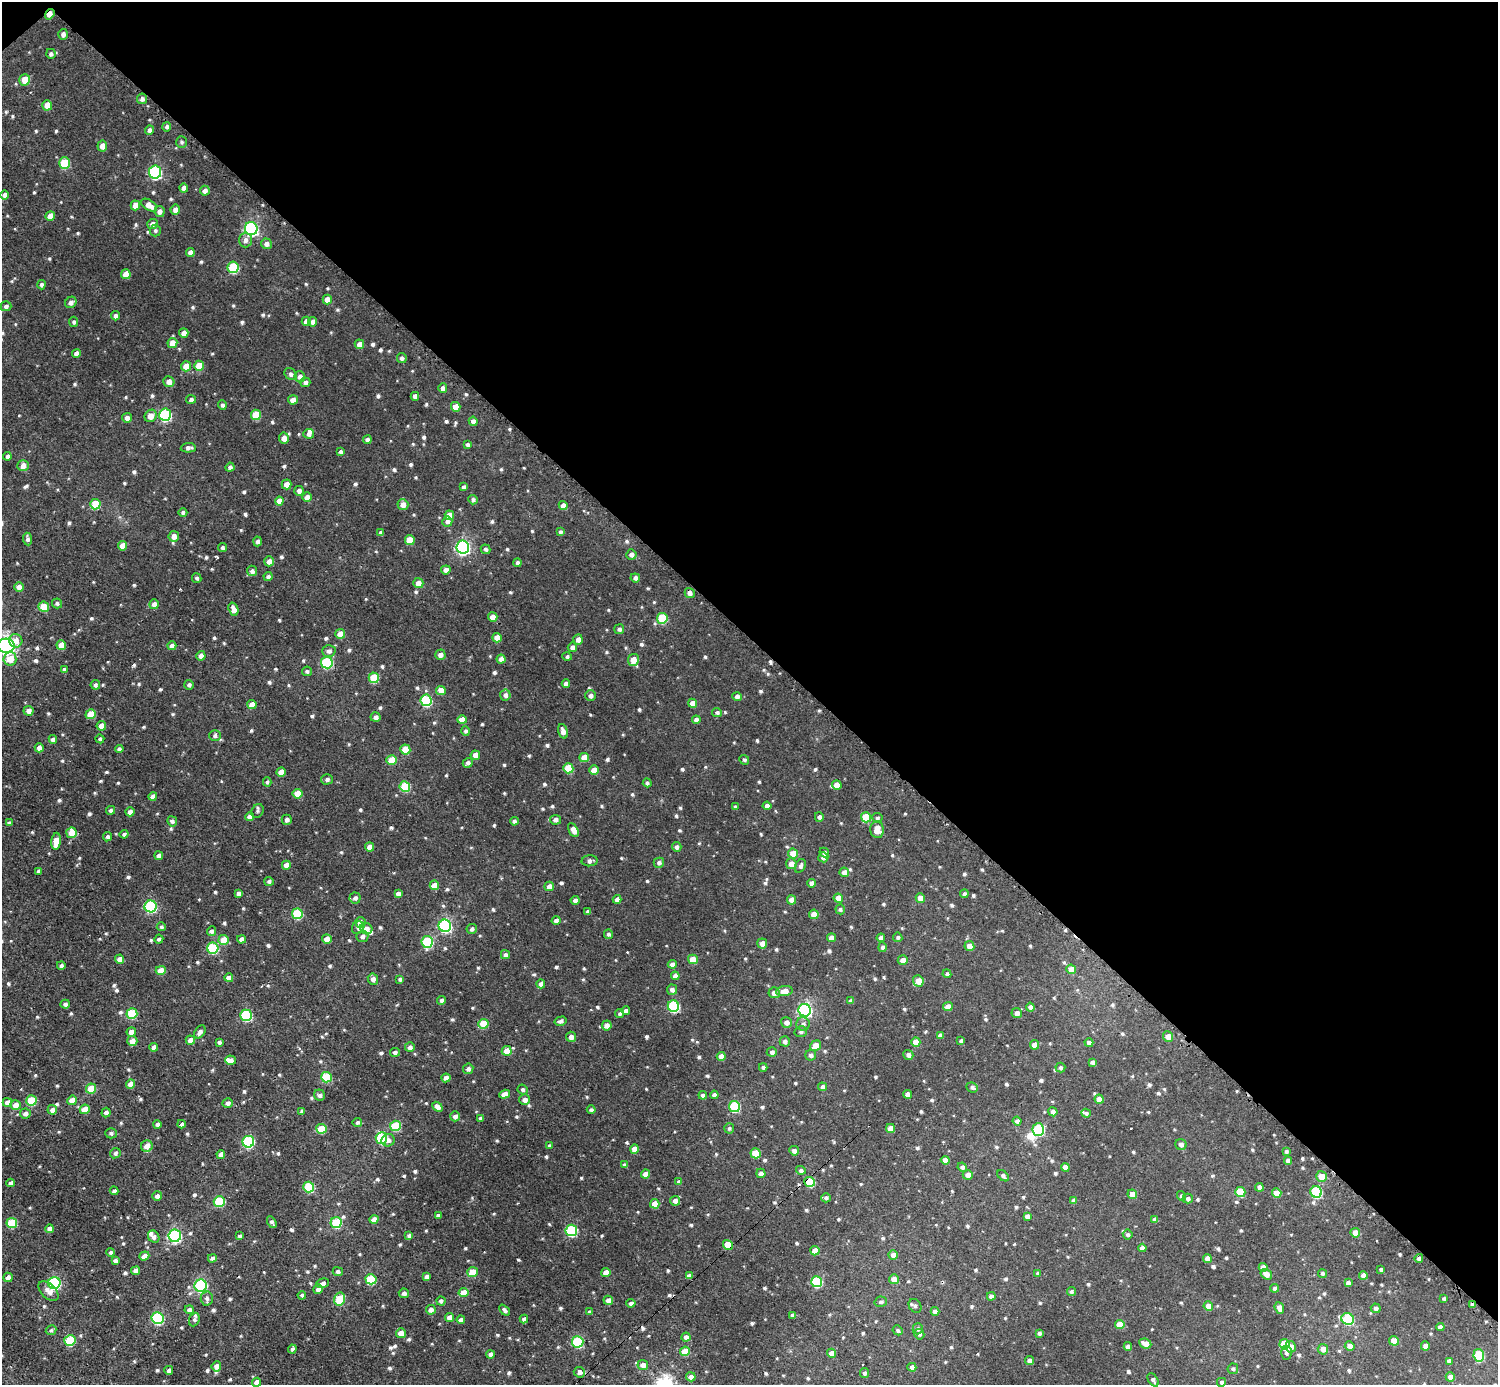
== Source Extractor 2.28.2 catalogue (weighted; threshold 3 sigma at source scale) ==
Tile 3 of 4 x 4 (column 3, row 1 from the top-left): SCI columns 3042-4537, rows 4310-5692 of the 6075 x 6074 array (HDU 1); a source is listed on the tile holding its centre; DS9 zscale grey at full resolution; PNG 1500 x 1387 px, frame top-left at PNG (2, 2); each listed source drawn as its Kron ellipse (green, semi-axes under 4 px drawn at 4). Shown black and unused: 46% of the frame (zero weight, under 2 of 3 exposures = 1% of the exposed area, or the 3 px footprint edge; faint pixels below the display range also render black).
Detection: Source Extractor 2.28.2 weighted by HDU 2 'WHT'; one run over the whole footprint, this tile lists its part. Background 0.00967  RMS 0.004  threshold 0.0178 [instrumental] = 3 sigma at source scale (4.5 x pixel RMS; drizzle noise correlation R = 1.50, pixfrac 1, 0.05/0.05 arcsec/px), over >= 5 px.
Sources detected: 895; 1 inside a brighter object's white glare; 6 cosmic-ray / hot-pixel residue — neither listed nor drawn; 8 inside a brighter listed object's ellipse — not listed separately; of the other 880, all 500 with FLUX_AUTO >= 0.786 (the completeness limit of this list) listed and drawn (380 fainter detections not listed), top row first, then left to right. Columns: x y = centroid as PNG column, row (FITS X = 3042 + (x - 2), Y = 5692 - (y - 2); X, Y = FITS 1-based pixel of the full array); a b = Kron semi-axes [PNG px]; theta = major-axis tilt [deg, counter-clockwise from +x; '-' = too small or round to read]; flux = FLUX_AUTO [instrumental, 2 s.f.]
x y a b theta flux
50 14 5 4 - 3.4
63 34 5 4 - 1.6
51 54 5 4 - 1
25 80 6 5 - 5.8
142 99 5 5 - 1.4
47 105 5 5 - 4.7
167 127 5 4 - 0.96
149 130 5 4 - 1.2
182 142 6 5 - 0.86
102 146 5 5 - 3.1
64 163 6 5 - 15
155 172 6 6 - 58
184 188 4 4 - 1.9
205 191 5 5 - 1.5
5 195 4 4 - 1.4
135 205 5 4 - 3
149 205 9 5 -33 3.4
175 210 5 4 - 1.9
159 211 5 5 - 2
50 216 5 4 - 3.8
152 224 5 5 - 1.6
251 228 6 6 - 79
155 231 6 5 - 0.89
245 240 7 6 - 1.6
266 244 5 5 - 1.8
190 252 4 4 - 1.8
233 267 6 5 - 23
126 274 5 5 - 5.4
41 285 5 4 - 1
327 299 5 4 - 3.8
71 302 6 5 - 1.6
6 306 5 5 - 1.1
115 316 5 4 - 1.3
306 321 4 4 - 2.4
74 322 5 4 - 0.83
312 322 5 4 - 1.7
184 333 4 4 - 2.5
172 343 5 5 - 3.9
359 344 5 5 - 3.1
76 353 4 4 - 2
402 358 5 4 - 1.1
186 366 5 5 - 4.5
199 366 5 5 - 6.9
291 374 7 5 -46 1.2
300 377 5 5 - 1.6
169 382 5 5 - 2.8
305 382 5 5 - 1.2
443 388 5 4 - 1.6
415 396 4 4 - 1.8
191 399 5 4 - 1
293 400 5 4 - 2.2
222 405 5 4 - 0.85
456 407 5 4 - 4
165 415 6 6 - 44
256 415 5 5 - 10
151 416 6 5 - 3.9
127 418 5 5 - 1.7
473 421 5 4 - 1.7
309 434 5 5 - 1.4
284 438 5 5 - 3.5
367 440 4 4 - 1.3
468 444 4 4 - 0.93
188 448 7 5 3 1.3
340 452 4 4 - 0.91
7 456 4 3 - 0.95
23 466 5 5 - 2.9
230 467 4 4 - 1.3
287 484 5 5 - 3.2
464 487 4 4 - 0.96
299 491 5 5 - 1.6
307 497 5 5 - 2.7
473 500 5 4 - 1
279 501 4 4 - 3.3
95 504 5 5 - 9.7
403 505 5 5 - 2.8
563 506 4 4 - 2.3
183 512 4 4 - 0.94
449 515 5 4 - 3.2
447 521 5 5 - 1.4
560 532 4 3 - 0.84
381 533 4 4 - 1.4
174 536 5 5 - 2.8
27 539 6 4 -84 1.1
410 540 5 5 - 7.2
257 541 5 4 - 1.3
122 546 5 4 - 3.8
222 547 4 4 - 0.84
463 547 6 6 - 86
486 549 5 4 - 0.89
631 554 5 5 - 1.5
269 561 5 5 - 2.4
518 563 4 4 - 0.95
446 570 4 4 - 2.1
252 571 5 5 - 1.3
268 576 4 4 - 1.2
197 578 5 4 - 0.86
635 578 5 4 - 1.5
418 583 5 5 - 3
19 587 5 4 - 2.2
690 593 5 5 - 1.7
57 603 5 5 - 0.84
154 604 5 5 - 2.5
44 607 5 5 - 8.3
233 609 7 4 -71 2.4
493 617 5 4 - 2.6
662 618 5 5 - 16
619 629 5 5 - 1.1
340 634 5 5 - 3.8
497 638 5 4 - 4.6
578 640 5 5 - 2.3
16 641 7 6 - 3.1
61 645 5 5 - 5.4
6 646 8 7 - 150
172 646 4 4 - 1.7
572 647 4 4 - 1.4
329 651 6 6 - 1.5
440 655 5 5 - 2.1
201 656 5 4 - 2.3
567 657 5 4 - 0.8
10 659 6 6 - 7.2
501 659 4 4 - 2.1
633 660 6 5 - 5
327 663 6 6 - 36
64 669 4 4 - 0.84
307 671 5 5 - 0.81
374 678 5 5 - 12
566 684 4 4 - 1.6
95 685 5 4 - 0.92
189 685 5 5 - 1.1
441 690 5 4 - 3.8
505 695 5 5 - 1.6
590 696 5 5 - 1.6
737 697 4 4 - 1.6
426 700 6 5 - 31
692 703 4 4 - 3.4
252 704 4 4 - 3.4
29 711 5 5 - 2.1
717 713 5 4 - 0.91
91 714 5 5 - 7
376 717 5 4 - 1.6
462 720 5 4 - 3.7
696 720 4 4 - 1.5
101 726 5 4 - 4
465 731 5 4 - 0.91
563 731 7 4 -73 2.2
215 736 6 5 - 1.2
53 739 4 4 - 1.7
100 739 4 4 - 0.83
39 748 4 4 - 1.9
119 749 4 4 - 1.2
405 749 5 5 - 7.6
475 755 5 4 - 2.6
584 758 5 4 - 4.7
392 760 5 5 - 7.2
744 760 5 4 - 0.79
468 763 5 4 - 1.3
568 768 5 5 - 11
594 770 5 4 - 4.9
281 772 5 4 - 3.7
327 779 6 5 - 1.2
267 782 4 4 - 0.83
647 783 4 4 - 0.92
837 785 5 4 - 3.7
405 786 5 5 - 14
298 794 5 5 - 6.5
153 797 4 4 - 2.1
767 806 4 4 - 1.7
735 807 4 3 - 1
111 810 4 4 - 1
257 811 7 5 60 0.95
130 812 4 4 - 1.8
250 817 4 4 - 2.7
819 817 5 4 - 1.2
866 817 5 5 - 10
877 818 5 5 - 0.84
287 820 5 5 - 1.5
555 820 5 5 - 1.5
172 821 5 5 - 1
514 821 4 4 - 1.1
9 823 4 4 - 1.1
573 830 7 4 -62 2.6
877 830 8 7 - 5.5
71 833 5 5 - 5.7
124 834 4 4 - 1.1
108 837 5 4 - 0.89
56 841 8 4 84 5
370 847 4 4 - 3
677 847 5 4 - 1.3
824 852 5 4 - 1.2
793 854 5 5 - 5.9
159 856 4 4 - 1.5
823 857 5 5 - 1.7
590 861 8 5 4 1.4
659 863 5 5 - 1.2
791 864 5 5 - 2.9
286 865 4 4 - 2.9
800 866 7 5 61 1.2
39 871 4 3 - 1.1
844 872 5 4 - 3.2
269 881 5 4 - 0.92
812 883 4 4 - 1.9
434 885 5 4 - 4.6
549 886 5 4 - 2.8
238 893 4 4 - 1.3
398 894 4 4 - 1.7
964 894 4 4 - 1.1
355 898 5 5 - 1.3
838 898 5 4 - 3.6
920 898 5 4 - 3.1
617 899 4 4 - 2.2
575 900 4 4 - 1.2
792 900 4 4 - 3.3
150 906 6 6 - 42
840 909 5 5 - 0.83
588 911 4 3 - 1
297 914 5 5 - 21
814 914 5 4 - 4.5
556 921 4 4 - 1.4
360 923 5 5 - 3.2
445 926 6 6 - 64
161 927 4 4 - 0.82
358 928 7 6 - 0.96
366 929 6 5 - 2.2
472 929 5 5 - 1.1
211 931 5 4 - 1.3
609 934 5 4 - 0.93
362 936 6 5 - 1.4
898 937 5 4 - 0.79
831 938 4 4 - 2.2
881 938 4 4 - 1.3
159 939 4 4 - 0.99
241 939 4 4 - 1.6
327 939 5 5 - 2.8
224 940 5 5 - 6.2
427 942 6 6 - 27
762 943 5 5 - 2.5
969 946 5 4 - 3
883 947 5 4 - 1.2
213 948 5 5 - 29
505 955 4 4 - 1.1
119 959 5 4 - 2
693 959 5 4 - 4.8
903 960 5 5 - 2.9
672 964 4 4 - 1.6
61 965 4 4 - 1.1
1071 969 5 4 - 4.1
161 970 5 4 - 5.4
947 974 4 4 - 0.82
675 976 4 4 - 2
229 978 4 4 - 2.9
373 979 6 5 - 2.2
400 979 4 4 - 0.9
918 981 6 5 - 3.5
541 984 4 4 - 1.4
672 990 5 5 - 1.7
784 991 8 5 7 3.1
774 993 5 5 - 2.5
441 1000 4 4 - 1.3
851 1001 4 4 - 1.1
65 1004 4 4 - 1.2
673 1006 6 5 - 37
948 1007 5 4 - 2.7
1030 1007 4 4 - 1.5
805 1010 6 6 - 79
626 1011 4 4 - 1.6
1017 1013 5 5 - 1.8
132 1014 5 5 - 18
620 1014 4 4 - 0.83
246 1015 6 5 - 34
561 1021 6 4 14 1.3
786 1022 5 5 - 2.4
483 1024 5 5 - 8.5
803 1024 7 7 - 1.4
607 1025 5 5 - 2.6
131 1032 5 4 - 2.1
200 1032 7 5 53 1.5
801 1032 6 5 - 1.1
940 1035 4 4 - 1.2
571 1037 5 5 - 2
1168 1037 5 5 - 2.7
190 1040 5 4 - 2.6
132 1041 5 5 - 3.3
785 1041 5 5 - 1.4
961 1041 4 3 - 0.85
219 1042 4 3 - 0.95
916 1042 5 4 - 3.8
1089 1043 4 4 - 1.6
1035 1045 5 4 - 2.8
815 1046 6 5 - 4.7
154 1047 4 4 - 2.1
410 1047 5 4 - 1.4
507 1051 5 5 - 5
395 1052 5 4 - 1.2
772 1052 5 5 - 1.3
811 1055 5 5 - 1.3
908 1055 5 4 - 1.5
721 1056 4 4 - 2.3
230 1060 5 4 - 2.1
1092 1062 4 4 - 1.5
763 1067 4 4 - 1.1
1060 1068 5 5 - 0.93
468 1069 5 5 - 1.3
326 1077 5 5 - 17
446 1078 4 4 - 2
131 1084 4 4 - 3.5
823 1087 4 4 - 1.5
972 1087 6 5 - 1.2
91 1089 5 5 - 9.8
523 1089 5 4 - 0.89
505 1094 5 4 - 2.8
907 1094 4 4 - 2.2
319 1095 6 5 - 1.3
703 1095 4 4 - 1.2
714 1095 4 4 - 1.4
1099 1099 4 4 - 3.2
31 1100 5 5 - 16
72 1100 5 4 - 3.9
525 1100 5 5 - 2.1
7 1103 5 4 - 2.6
228 1103 5 4 - 1.5
16 1105 5 5 - 3
734 1106 5 5 - 26
437 1107 6 4 -40 2.1
85 1109 5 4 - 5
52 1110 5 4 - 1.7
591 1110 4 4 - 0.88
302 1111 4 4 - 0.92
106 1112 5 4 - 1.3
1053 1112 5 4 - 1.5
25 1113 5 5 - 1.8
1086 1113 5 4 - 0.86
455 1116 5 5 - 1.7
480 1118 4 4 - 0.95
1017 1121 4 4 - 1.4
357 1123 4 4 - 0.89
157 1124 4 4 - 1.3
181 1124 4 4 - 1.5
395 1126 5 5 - 17
729 1128 5 5 - 0.79
890 1128 4 4 - 3.9
321 1129 5 5 - 9.5
1038 1130 6 6 - 31
111 1133 5 5 - 0.95
381 1138 6 5 - 25
388 1140 7 6 - 1.7
248 1142 6 6 - 36
1181 1144 6 5 - 1.5
147 1146 6 5 - 3.1
550 1146 4 3 - 0.94
634 1149 5 4 - 3.6
794 1151 5 4 - 1.6
1286 1151 4 3 - 0.79
115 1153 5 5 - 1.2
756 1153 5 5 - 9.9
221 1154 4 4 - 1.9
945 1160 4 4 - 2.4
1288 1161 4 4 - 1.6
625 1165 4 4 - 1.5
962 1167 5 4 - 1.3
1065 1167 4 4 - 2.3
801 1170 5 4 - 1.1
761 1173 5 4 - 1.5
646 1174 4 4 - 3.5
968 1175 5 4 - 2.3
1003 1176 7 4 -42 1.2
1321 1176 5 5 - 4.5
679 1182 4 4 - 1.3
810 1182 5 5 - 13
11 1183 4 4 - 1.4
309 1187 5 5 - 21
1259 1187 4 4 - 1.9
114 1191 4 4 - 1.1
1240 1192 5 5 - 11
1316 1192 6 5 - 33
1277 1193 5 4 - 5.1
1132 1194 5 4 - 3.9
157 1196 5 4 - 1.6
1182 1196 5 4 - 1
826 1198 5 4 - 1
1188 1198 5 5 - 1.3
219 1201 5 5 - 19
675 1201 5 4 - 2
1074 1201 4 4 - 2
655 1204 5 4 - 3.9
438 1216 4 3 - 1.1
1027 1216 4 4 - 1.6
1155 1219 4 4 - 1.4
374 1220 4 4 - 3.3
272 1222 6 3 -58 1.1
12 1223 5 5 - 14
336 1223 5 5 - 20
49 1229 4 4 - 1.8
571 1230 6 5 - 34
1355 1233 5 5 - 3.4
409 1235 4 4 - 1.3
1128 1235 5 5 - 0.9
175 1236 6 6 - 63
240 1236 4 3 - 1
154 1237 6 5 - 1.5
728 1245 5 4 - 7.7
1142 1248 4 4 - 1.7
815 1251 4 4 - 4.5
111 1252 4 4 - 0.8
893 1255 4 4 - 2.7
144 1256 5 4 - 2.1
212 1258 4 4 - 1.5
1207 1258 4 4 - 2.8
1419 1258 4 4 - 0.95
115 1260 4 4 - 1.5
1263 1267 4 4 - 2.4
1381 1269 3 3 - 0.81
136 1271 4 4 - 2.5
338 1271 5 4 - 1.1
472 1272 5 5 - 6.3
606 1272 4 4 - 2.9
1038 1273 4 4 - 0.89
1322 1273 4 4 - 0.82
1266 1274 6 4 -35 2.4
1363 1275 4 4 - 2.1
689 1276 4 4 - 1.3
8 1277 5 4 - 2.5
427 1277 4 4 - 1.7
371 1279 5 5 - 21
894 1279 5 5 - 3.3
817 1282 5 5 - 25
54 1283 6 6 - 55
323 1283 6 4 17 1.6
1348 1283 4 4 - 1.5
201 1286 6 6 - 54
1275 1288 4 4 - 0.98
318 1289 5 4 - 1.7
49 1291 12 7 -43 3.1
1071 1292 4 4 - 0.87
404 1293 5 4 - 1.2
463 1293 5 4 - 5.3
302 1295 4 4 - 0.83
991 1296 4 4 - 1.4
1444 1298 4 3 - 0.87
207 1299 7 6 - 1.3
340 1299 6 5 - 13
608 1300 5 4 - 1.9
441 1301 4 4 - 1.2
881 1302 6 5 - 0.89
631 1303 4 4 - 1.4
1472 1304 4 4 - 1.6
915 1306 7 6 - 0.92
1208 1306 5 4 - 3
1279 1308 6 4 -71 2.5
1376 1308 5 4 - 1.3
189 1310 4 4 - 1.3
431 1310 5 5 - 2.1
504 1310 6 4 -48 1.1
935 1311 4 4 - 1.8
590 1312 4 3 - 0.99
793 1315 4 4 - 1.3
157 1318 6 6 - 41
450 1318 4 4 - 2.9
524 1319 4 4 - 1.2
1348 1319 6 5 - 33
194 1320 7 5 68 0.96
461 1320 4 4 - 1.6
1120 1325 5 4 - 5.7
1440 1327 4 4 - 1.7
918 1329 5 5 - 1.1
51 1330 5 4 - 0.79
898 1330 5 4 - 0.95
401 1333 5 5 - 3.4
1039 1333 4 3 - 0.99
919 1334 5 5 - 0.85
686 1337 4 4 - 1.6
70 1341 5 5 - 17
1394 1341 5 4 - 5.2
578 1342 6 5 - 31
1145 1343 6 4 -24 2.9
1284 1344 5 5 - 16
1128 1346 4 4 - 1.9
1350 1346 5 4 - 2.1
1425 1346 4 4 - 1.9
1291 1347 5 5 - 2.8
292 1349 4 3 - 1.2
1323 1349 5 5 - 2.5
685 1351 5 4 - 6.4
831 1353 4 4 - 2.6
1286 1353 7 5 88 1
490 1354 4 4 - 1.6
1479 1355 6 5 - 21
1030 1361 4 4 - 1.8
1449 1361 4 4 - 1.6
643 1365 5 5 - 2.5
216 1366 5 5 - 2.2
912 1367 4 4 - 1.7
1233 1369 5 5 - 0.95
169 1370 4 4 - 1.1
579 1372 5 5 - 1.7
864 1373 5 4 - 0.93
691 1377 5 4 - 2.3
1450 1377 5 4 - 2.2
1153 1380 7 4 -56 1.2
257 1382 4 4 - 2.9
1221 1382 4 4 - 0.88
Overlapping masked pixels (flux is a lower limit): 4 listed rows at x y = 50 14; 810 1182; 728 1245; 1472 1304
Isophote crosses this tile's border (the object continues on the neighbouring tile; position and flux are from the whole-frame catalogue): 2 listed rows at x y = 6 646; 257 1382